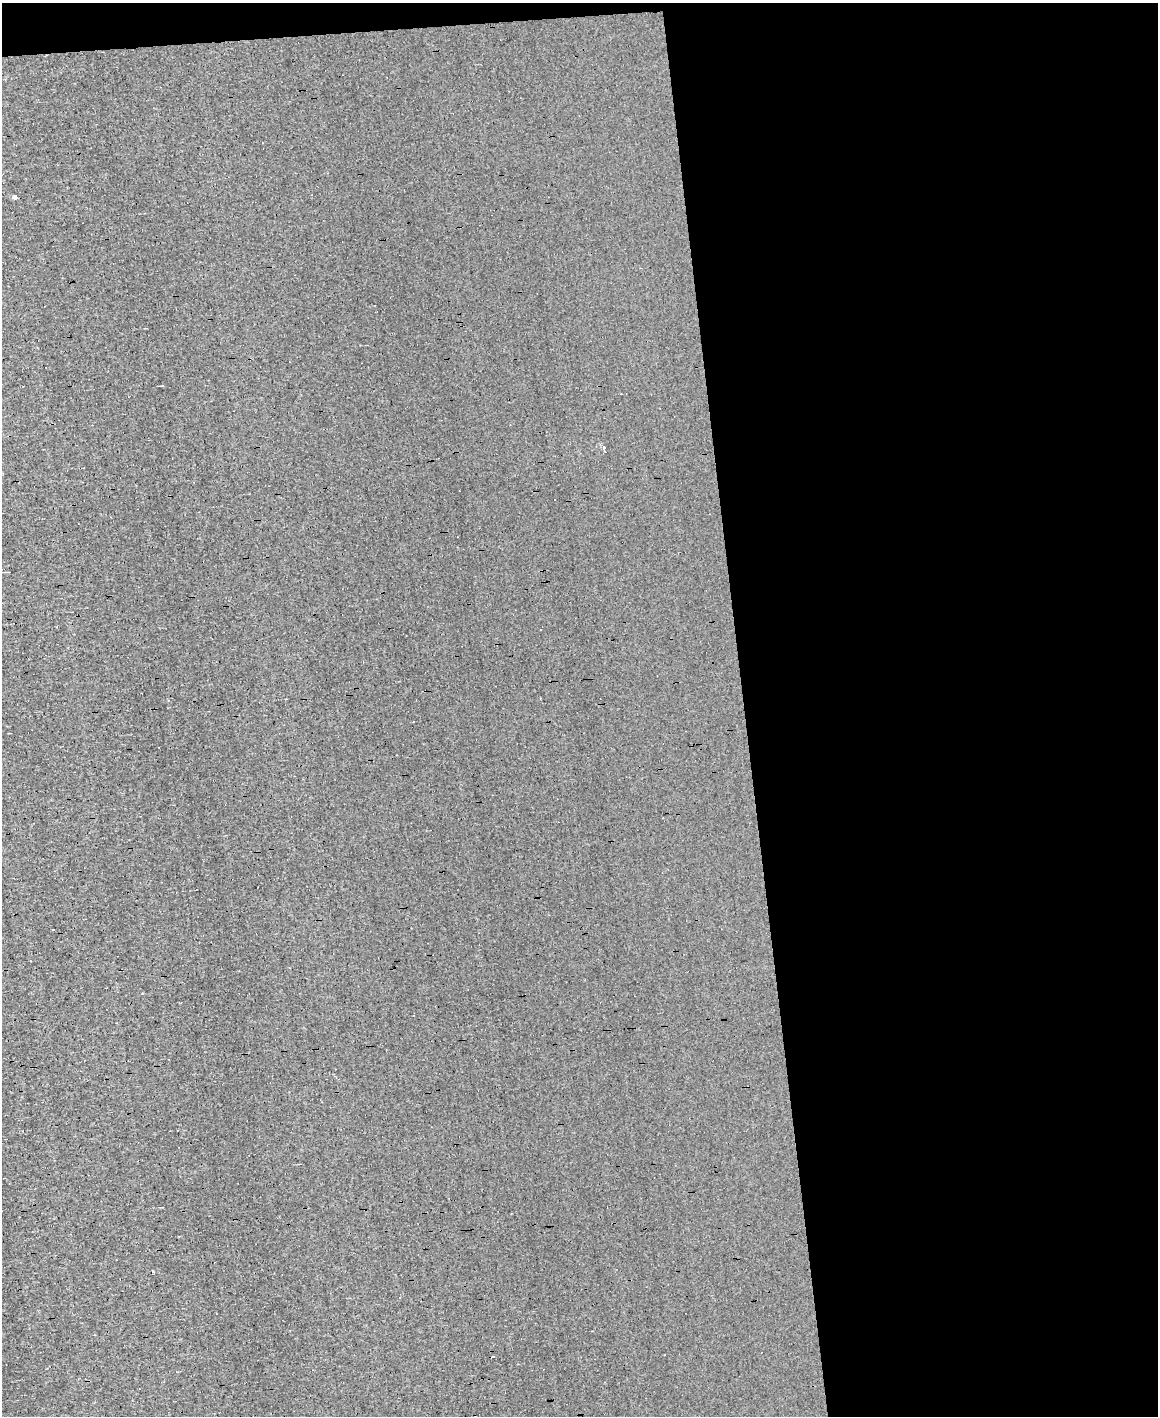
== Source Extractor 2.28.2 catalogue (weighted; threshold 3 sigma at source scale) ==
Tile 4 of 4 x 3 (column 4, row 1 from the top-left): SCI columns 3470-4625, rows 3049-4462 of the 4625 x 4573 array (HDU 1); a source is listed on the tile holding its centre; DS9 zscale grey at full resolution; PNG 1160 x 1418 px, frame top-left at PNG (2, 3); no overlay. Shown black and unused: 37% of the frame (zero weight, under 3 of 4 exposures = <1% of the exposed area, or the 3 px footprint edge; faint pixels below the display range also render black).
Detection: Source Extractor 2.28.2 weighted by HDU 2 'WHT'; one run over the whole footprint, this tile lists its part. Background 1.57e-04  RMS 0.04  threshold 0.179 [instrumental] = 3 sigma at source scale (4.5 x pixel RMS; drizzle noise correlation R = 1.50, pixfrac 1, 0.05/0.05 arcsec/px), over >= 5 px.
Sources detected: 12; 6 cosmic-ray / hot-pixel residue — not listed; the other 6 listed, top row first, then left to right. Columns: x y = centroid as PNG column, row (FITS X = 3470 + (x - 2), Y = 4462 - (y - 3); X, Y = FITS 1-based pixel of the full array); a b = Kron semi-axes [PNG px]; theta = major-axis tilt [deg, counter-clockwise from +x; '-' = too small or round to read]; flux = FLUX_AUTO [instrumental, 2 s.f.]
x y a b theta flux
15 197 4 4 - 16
603 447 3 3 - 12
53 929 3 3 - 17
142 994 3 2 - 5.1
153 1272 3 3 - 23
493 1357 3 3 - 11